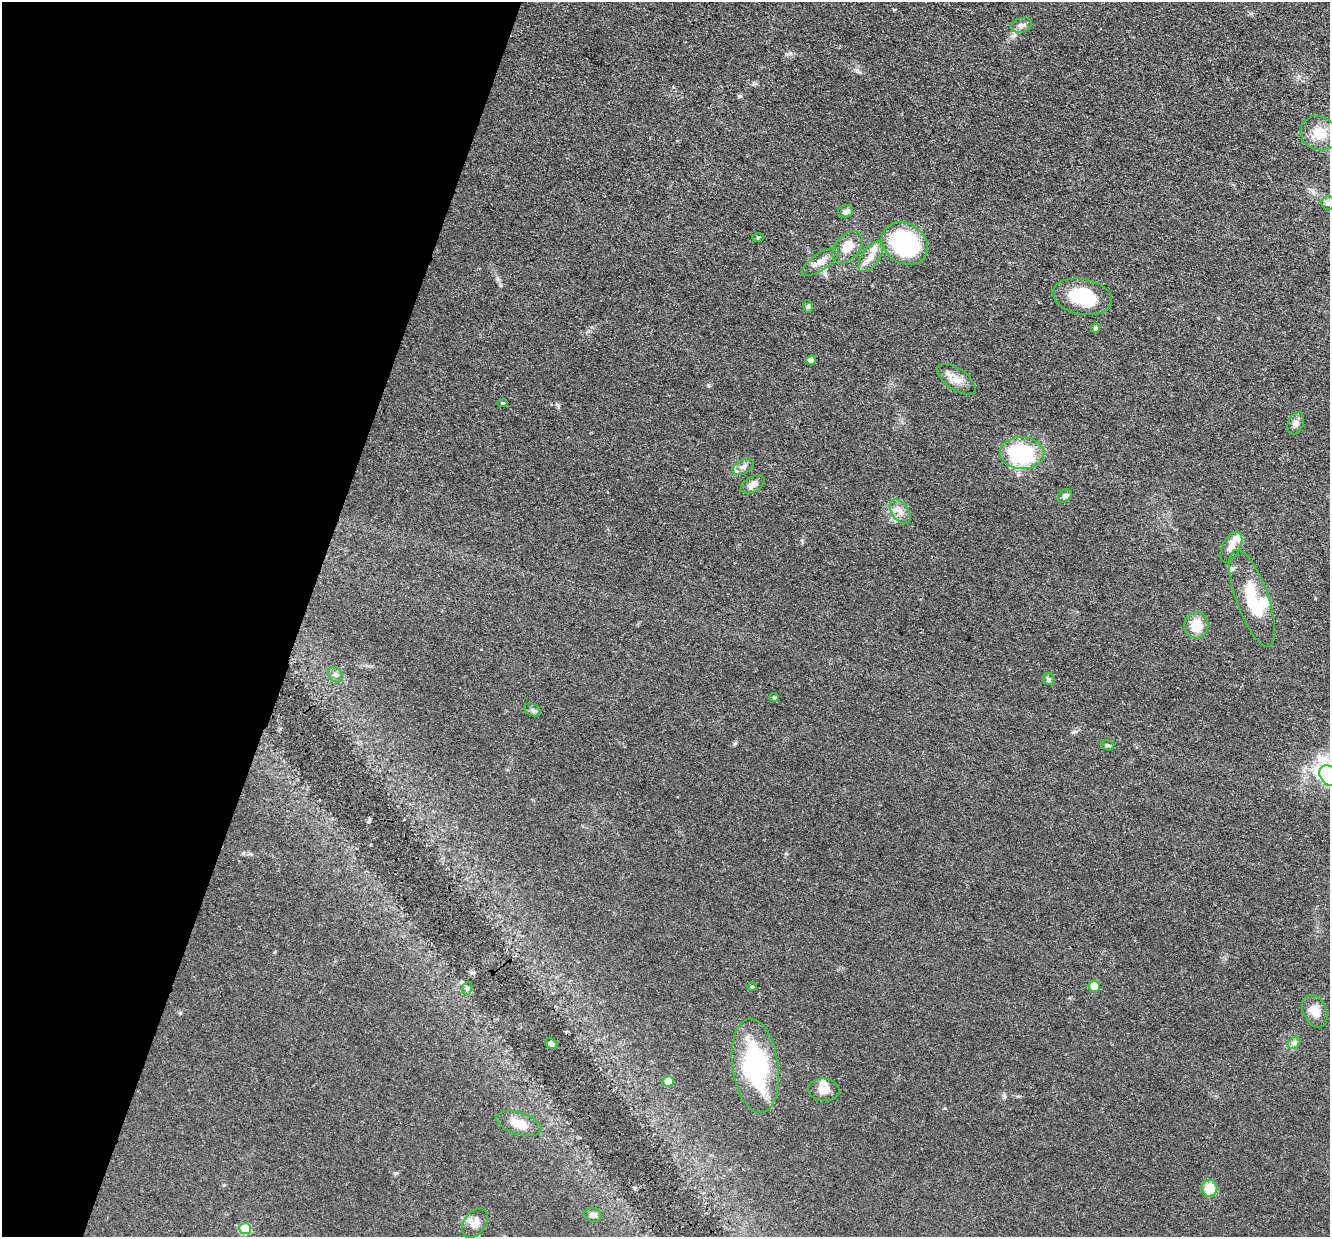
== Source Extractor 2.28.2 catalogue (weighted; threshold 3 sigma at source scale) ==
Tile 9 of 4 x 4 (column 1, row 3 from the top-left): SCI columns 1-1328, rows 1494-2728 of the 5312 x 5329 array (HDU 1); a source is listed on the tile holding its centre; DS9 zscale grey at full resolution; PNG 1332 x 1239 px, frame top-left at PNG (2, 2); each listed source drawn as its Kron ellipse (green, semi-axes under 4 px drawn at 4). Shown black and unused: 23% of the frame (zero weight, under 3 of 4 exposures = <1% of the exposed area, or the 3 px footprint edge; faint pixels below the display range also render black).
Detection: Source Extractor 2.28.2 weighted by HDU 2 'WHT'; one run over the whole footprint, this tile lists its part. Background 0.0619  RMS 0.0059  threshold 0.0267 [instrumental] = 3 sigma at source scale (4.5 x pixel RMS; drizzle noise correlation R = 1.50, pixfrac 1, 0.05/0.05 arcsec/px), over >= 5 px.
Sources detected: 48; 1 inside a brighter object's white glare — neither listed nor drawn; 3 inside a brighter listed object's ellipse — not listed separately; the other 44 listed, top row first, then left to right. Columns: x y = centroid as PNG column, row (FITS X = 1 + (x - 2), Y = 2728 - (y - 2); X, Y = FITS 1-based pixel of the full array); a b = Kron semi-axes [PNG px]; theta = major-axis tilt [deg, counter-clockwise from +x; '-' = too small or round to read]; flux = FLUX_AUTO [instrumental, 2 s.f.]
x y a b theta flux
1021 25 11 7 15 2.4
1319 133 19 16 -28 12
1328 203 7 7 - 1.8
846 212 8 6 15 2.2
758 237 6 4 2 0.8
905 243 24 20 -34 59
848 247 19 12 49 8.5
871 257 17 9 55 6
820 262 22 8 34 5.7
1082 297 30 17 -11 27
808 306 6 5 - 1.1
1096 328 5 4 - 1.5
811 360 5 4 - 2.4
956 379 22 10 -34 6.6
503 403 5 4 - 0.81
1296 423 12 7 67 2.7
1022 453 22 16 -5 55
743 467 11 6 29 2.8
753 484 13 7 28 3.6
1065 496 8 6 43 1.9
900 512 13 8 -54 4.5
1231 547 16 9 62 5
1252 598 51 16 -70 27
1196 625 13 12 - 13
335 674 8 6 -57 2
1049 679 6 5 - 1.2
774 697 4 4 - 0.62
533 710 9 5 -27 1.4
1107 745 7 5 -15 1.1
1329 776 11 8 -48 160
1094 986 5 5 - 8.9
752 987 5 4 - 1.1
467 988 7 5 68 1.2
1315 1011 17 11 -65 7.5
1294 1043 7 5 44 1.5
551 1044 7 5 -20 1.5
755 1066 47 23 -82 73
668 1081 5 5 - 5.9
824 1090 16 11 -5 5.8
519 1123 23 11 -18 9.8
1209 1188 8 8 - 12
593 1215 9 7 -21 2.8
475 1223 16 10 54 5.1
245 1229 6 5 - 32
Isophote crosses this tile's border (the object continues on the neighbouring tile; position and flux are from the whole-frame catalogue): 1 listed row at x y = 1329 776
Unlisted compact peaks at least as high as the median listed source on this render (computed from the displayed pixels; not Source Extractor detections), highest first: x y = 740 96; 497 279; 1313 192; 857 70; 1073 732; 945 1108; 180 1013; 735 743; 790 53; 243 853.